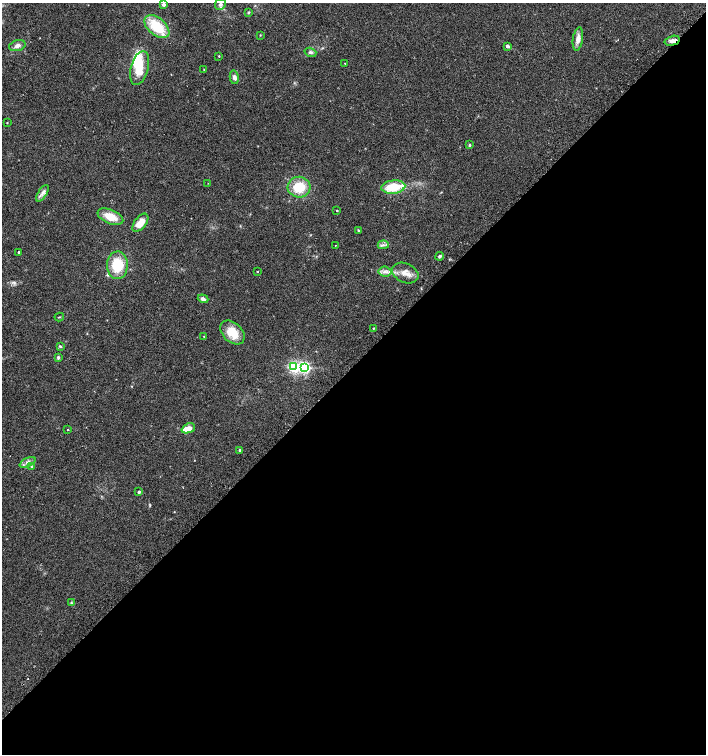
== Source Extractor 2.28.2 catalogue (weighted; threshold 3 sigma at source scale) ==
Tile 15 of 4 x 4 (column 3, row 4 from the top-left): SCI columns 2989-4395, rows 31-1534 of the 6042 x 6072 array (HDU 1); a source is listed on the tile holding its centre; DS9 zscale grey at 2 x 2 block average (1 PNG px = mean of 2 x 2 image px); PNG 708 x 756 px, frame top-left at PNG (2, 3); each listed source drawn as its Kron ellipse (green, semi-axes under 4 px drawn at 4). Shown black and unused: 52% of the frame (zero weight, under 2 of 3 exposures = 2% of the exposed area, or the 3 px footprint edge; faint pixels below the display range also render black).
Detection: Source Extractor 2.28.2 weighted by HDU 2 'WHT'; one run over the whole footprint, this tile lists its part. Background 0.0654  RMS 0.0089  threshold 0.0403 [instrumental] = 3 sigma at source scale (4.5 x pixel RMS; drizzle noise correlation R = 1.50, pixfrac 1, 0.0396/0.0396 arcsec/px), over >= 5 px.
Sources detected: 53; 4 inside a brighter listed object's ellipse — not listed separately; the other 49 listed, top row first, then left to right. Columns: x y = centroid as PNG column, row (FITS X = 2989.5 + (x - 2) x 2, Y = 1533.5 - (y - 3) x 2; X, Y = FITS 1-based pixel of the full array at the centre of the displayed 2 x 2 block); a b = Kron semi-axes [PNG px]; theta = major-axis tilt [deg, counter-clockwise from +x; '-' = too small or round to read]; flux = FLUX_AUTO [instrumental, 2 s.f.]
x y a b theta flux
220 4 6 5 - 6.5
164 5 3 3 - 6.7
249 12 3 3 - 1.8
157 27 15 8 -41 73
260 35 2 2 - 1.3
578 39 12 5 81 14
672 41 8 4 14 8.3
17 46 8 5 17 9.3
507 46 2 2 - 8.7
310 52 6 4 -17 4.5
219 56 2 2 - 1.2
345 63 2 2 - 1.1
140 68 17 8 75 39
204 70 2 2 - 0.71
234 77 7 4 -78 8.5
7 123 3 2 - 1.1
469 145 3 3 - 2.8
208 183 2 2 - 1.6
299 187 11 10 - 57
393 187 12 6 5 59
42 193 9 4 56 8
337 210 2 2 - 1.5
110 217 13 7 -22 32
140 223 10 6 52 29
358 230 4 3 - 1.6
335 245 2 2 - 0.94
383 245 5 3 - 5
19 252 2 2 - 19
440 256 4 3 - 3.6
117 265 14 10 88 68
257 271 2 2 - 1.4
385 271 6 5 - 7.5
405 273 14 9 -24 21
203 299 5 4 - 7
59 317 5 2 - 1.5
373 328 2 2 - 1.6
232 332 14 9 -44 46
204 336 2 2 - 1
60 346 4 3 - 2.3
58 357 4 3 - 3.4
294 367 4 4 - 280
305 367 4 4 - 290
188 428 7 4 22 25
68 429 2 2 - 4.9
240 450 2 2 - 4.2
27 462 9 4 25 7.2
31 467 4 3 - 2.2
139 492 2 2 - 5.3
71 603 3 3 - 2.1
Overlapping masked pixels (flux is a lower limit): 1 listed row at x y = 672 41
Diffuse or blended objects may show on this block-average render without a row.